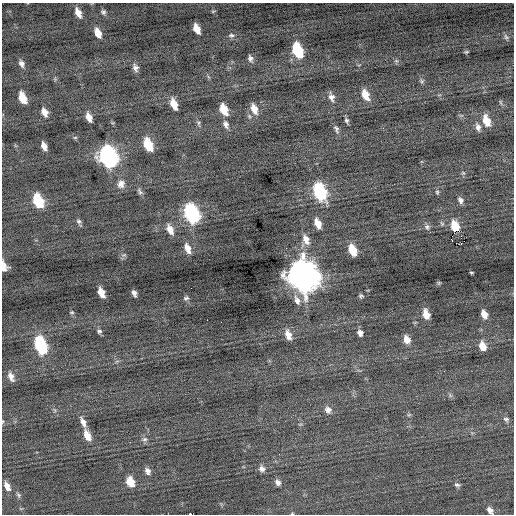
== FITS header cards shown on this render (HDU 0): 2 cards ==
NAXIS1  =                  512 / Axis length
NAXIS2  =                  512 / Axis length

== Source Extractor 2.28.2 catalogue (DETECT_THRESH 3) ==
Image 512 x 512 px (HDU 0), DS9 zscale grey, 1 PNG px = 1 image px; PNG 516 x 516 px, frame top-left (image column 1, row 512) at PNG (2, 3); no overlay
Background -0.0401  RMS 0.75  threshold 2.26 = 3 sigma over >= 5 px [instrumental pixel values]
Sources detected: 96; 2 with non-positive FLUX_AUTO (blend fragments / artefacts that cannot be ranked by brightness) are not listed; the other 94 listed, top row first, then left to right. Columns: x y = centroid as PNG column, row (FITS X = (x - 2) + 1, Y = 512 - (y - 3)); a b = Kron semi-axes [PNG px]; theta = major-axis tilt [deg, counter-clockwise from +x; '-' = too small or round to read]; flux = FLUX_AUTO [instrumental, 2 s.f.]
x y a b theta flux
213 11 6 3 19 54
103 12 6 6 - 110
78 13 9 5 -65 440
197 29 9 5 -66 600
98 33 10 6 -66 530
231 35 9 6 -2 140
506 37 9 6 -61 140
297 50 11 7 -68 3200
466 52 5 3 - 63
250 58 8 5 -73 170
396 61 6 5 - 85
21 63 9 6 -66 200
135 67 10 6 -69 220
55 79 5 5 - 68
422 81 6 6 - 92
365 95 12 7 -66 660
331 97 11 7 -71 260
22 98 10 6 -67 1000
501 102 7 3 -81 65
174 104 10 6 -68 770
224 109 10 6 -65 930
254 109 13 8 -68 530
44 112 9 6 -63 400
89 117 9 5 -69 410
347 120 7 4 -72 120
486 121 12 7 -71 760
199 122 7 6 - 100
226 124 11 7 -66 240
478 127 11 6 -75 220
336 129 11 5 -73 150
75 137 6 4 1 62
148 145 11 6 -65 1500
44 146 8 5 -68 350
108 157 13 9 -66 17000
463 173 6 5 - 81
121 184 11 10 - 340
140 192 10 5 -59 140
320 192 12 8 -68 5400
437 192 6 5 - 80
460 200 8 6 -62 190
38 201 11 7 -67 2600
191 213 12 8 -67 9700
79 221 8 6 -64 130
318 223 10 6 -66 560
427 227 8 8 - 150
170 229 12 7 -64 450
306 240 16 10 -85 520
461 244 3 2 - 57
187 248 11 6 -68 450
352 250 10 6 -68 1000
124 255 7 5 11 99
4 266 9 5 -74 540
471 273 4 2 - 52
303 276 14 11 -69 81000
439 283 6 4 20 65
101 293 9 5 -65 540
134 293 7 4 -69 170
361 296 5 5 - 88
186 298 7 5 18 110
297 300 15 8 -69 370
72 312 5 4 - 55
426 314 9 6 -72 610
484 314 7 5 -65 450
207 320 2 2 - 91
99 331 6 6 - 100
360 333 7 6 - 220
288 335 12 7 -71 470
407 339 9 7 -65 460
40 345 12 7 -70 5400
482 346 10 7 -69 520
117 361 6 4 19 76
444 371 3 2 - 52
11 377 11 6 -66 300
450 395 8 4 -46 100
54 410 7 4 -70 87
328 410 10 8 -61 270
409 415 6 4 2 72
506 419 8 6 -34 140
3 421 5 3 - 44
83 422 13 6 -69 310
87 435 12 7 -67 610
144 439 9 6 -5 160
130 442 3 2 - 51
279 454 2 2 - 97
262 469 8 8 - 240
148 471 9 6 -69 230
130 482 11 8 -68 740
278 482 8 6 -53 210
457 485 8 6 -19 130
7 486 11 6 -64 350
18 495 8 5 -58 110
490 510 9 6 -53 250
292 513 5 3 - 43
190 514 3 2 - 2300
At the frame edge (FLAGS 8, measured only in part): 5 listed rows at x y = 4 266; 3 421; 490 510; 292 513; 190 514
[2 non-positive-flux detections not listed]